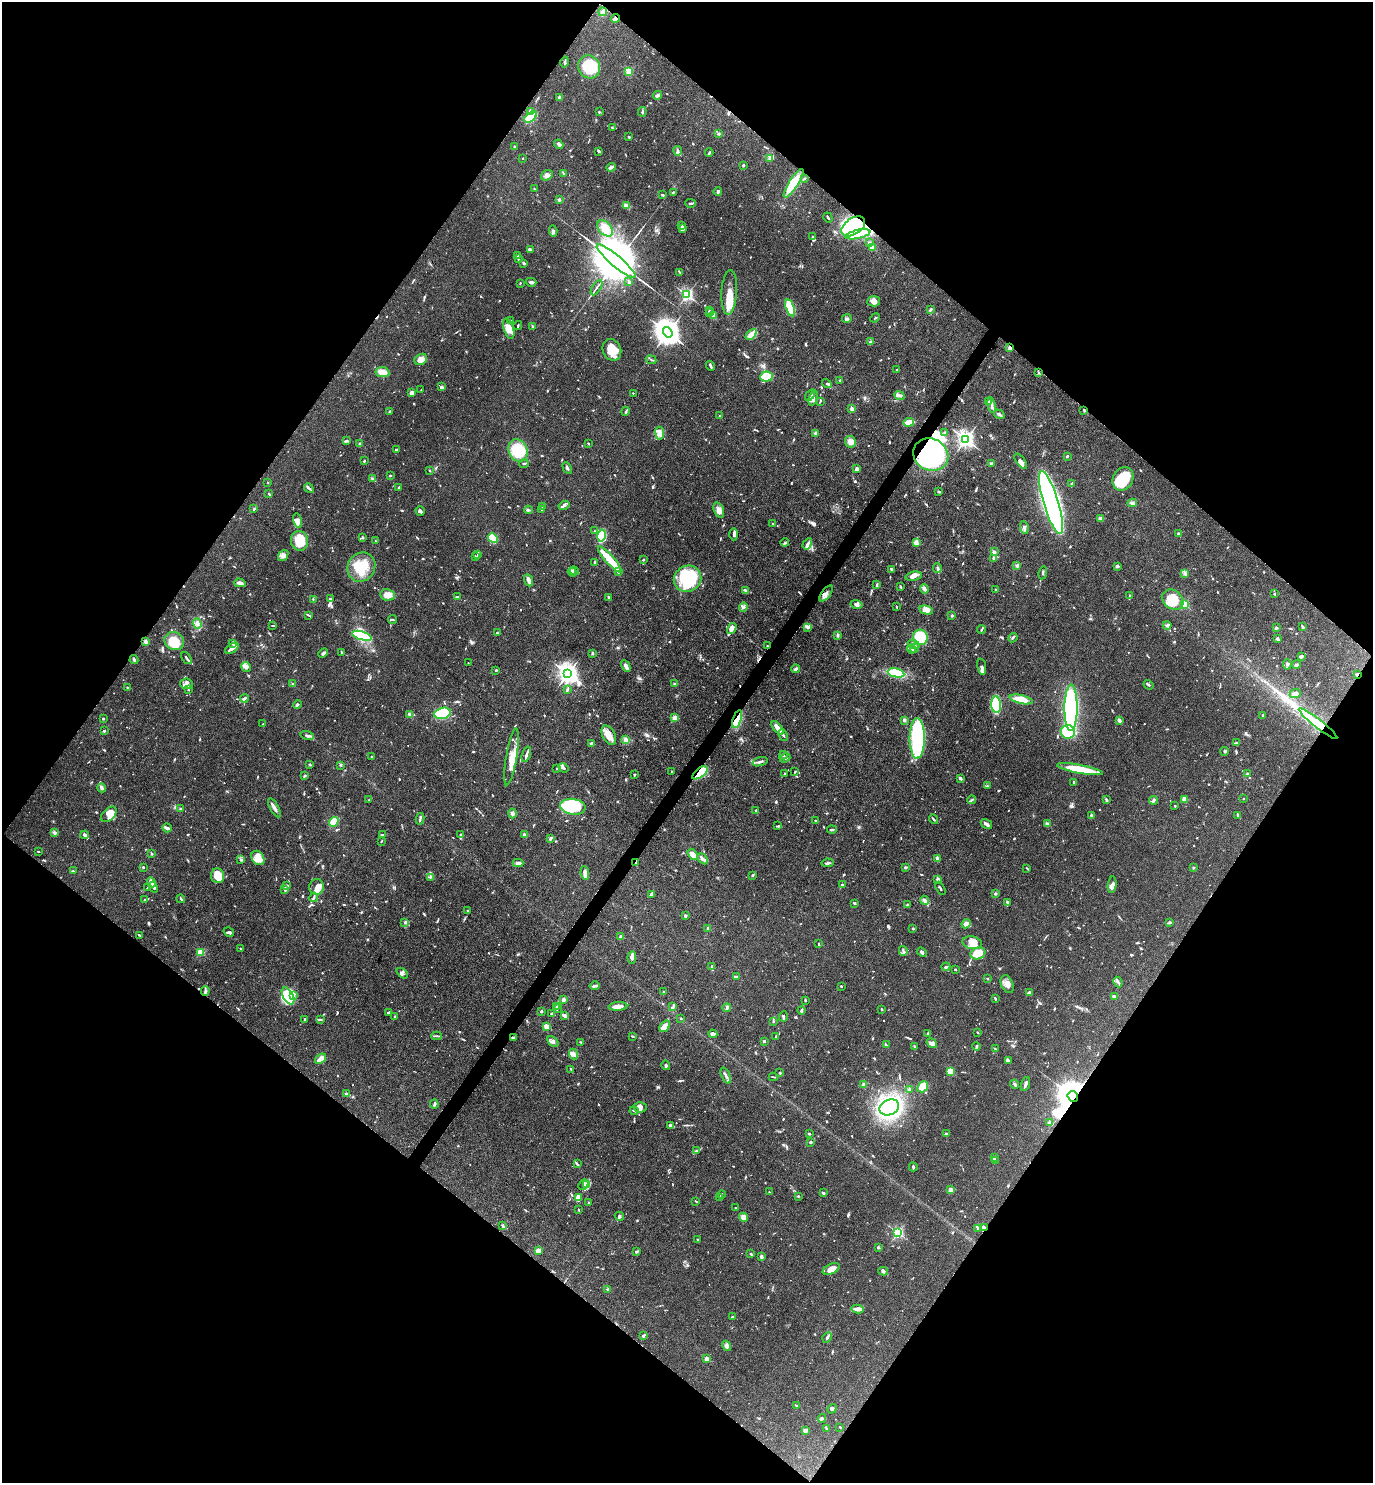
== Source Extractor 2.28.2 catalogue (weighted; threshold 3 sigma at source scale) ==
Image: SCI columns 153-5635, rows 1-5922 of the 5929 x 5923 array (HDU 1 of 3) = the unmasked area's bounding box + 8 px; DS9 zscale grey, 4 x 4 block average (1 PNG px = mean of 4 x 4 image px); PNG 1375 x 1485 px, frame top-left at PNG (2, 2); each listed source drawn as its Kron ellipse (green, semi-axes under 4 px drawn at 4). Shown black and unused: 50% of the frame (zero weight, under 3 of 4 exposures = <1% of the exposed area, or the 3 px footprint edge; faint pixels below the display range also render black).
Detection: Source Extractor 2.28.2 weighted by HDU 2 'WHT'. Background 0.119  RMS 0.0043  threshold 0.0195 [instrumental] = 3 sigma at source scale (4.5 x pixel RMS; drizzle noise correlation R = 1.50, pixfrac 1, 0.05/0.05 arcsec/px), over >= 5 px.
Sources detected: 1258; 6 too faint to see at this stretch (4 x 4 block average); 13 inside a brighter object's white glare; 8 cosmic-ray / hot-pixel residue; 2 long thin detections or spike segments (spike, bleed or trail) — neither listed nor drawn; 49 coinciding with a brighter row at this scale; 79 inside a brighter listed object's ellipse — not listed separately; of the other 1101, all 500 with FLUX_AUTO >= 2.26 (the completeness limit of this list) listed and drawn (601 fainter detections not listed), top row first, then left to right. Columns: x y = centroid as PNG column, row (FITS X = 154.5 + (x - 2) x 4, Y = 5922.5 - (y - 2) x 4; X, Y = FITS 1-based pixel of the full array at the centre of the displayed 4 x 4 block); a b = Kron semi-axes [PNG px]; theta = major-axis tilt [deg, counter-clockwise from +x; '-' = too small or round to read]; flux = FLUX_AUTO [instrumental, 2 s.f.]
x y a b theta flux
603 12 4 2 - 11
615 18 4 3 - 6.7
565 62 5 2 - 4.6
589 67 12 10 -56 110
629 71 2 2 - 150
657 95 4 3 - 11
560 97 3 3 - 3.3
531 111 2 2 - 25
599 112 3 2 - 2.5
642 112 5 2 - 4.9
531 117 7 3 39 120
612 127 4 2 - 2.3
718 134 3 2 - 5.8
629 137 3 2 - 2.4
559 144 5 2 - 8.3
515 147 4 2 - 3.4
599 151 3 2 - 6.3
678 151 5 2 - 4.7
709 153 4 2 - 4.2
523 159 2 2 - 2.7
770 159 3 2 - 2.4
743 165 2 2 - 16
611 167 5 2 - 13
563 173 3 2 - 2.4
547 175 6 5 - 11
804 179 4 2 - 3.2
794 183 16 5 57 87
534 189 3 2 - 2.7
673 192 3 2 - 2.8
718 192 4 3 - 4.5
662 195 3 2 - 2.6
559 200 2 2 - 25
691 203 5 2 - 5.1
626 206 4 3 - 13
828 217 5 2 - 4.1
681 225 3 2 - 2.5
853 226 13 8 34 440
605 228 9 6 -49 30
682 229 3 3 - 21
553 231 6 3 -85 5.5
858 234 13 4 12 50
813 236 3 3 - 3.7
869 243 3 3 - 3
872 248 2 2 - 86
530 249 3 3 - 2.7
517 255 2 2 - 4.6
518 259 3 2 - 3.5
616 261 25 5 -40 33000
524 263 3 2 - 3.5
680 272 4 2 - 3
531 282 5 2 - 10
629 282 3 2 - 6.9
520 283 3 2 - 2.3
596 288 8 2 58 5.5
729 292 22 8 86 42
687 295 2 2 - 550
874 301 6 5 - 12
790 308 9 3 -73 140
930 310 4 2 - 6.9
709 311 2 2 - 2.8
710 313 3 2 - 2.8
713 315 3 2 - 23
847 318 4 2 - 4.2
875 318 5 2 - 3
510 321 2 2 - 3.9
518 326 4 2 - 2.9
532 326 2 2 - 3.4
509 329 10 5 -73 20
668 332 5 4 - 3800
751 334 6 3 45 22
870 341 3 2 - 2.8
1010 348 4 3 - 6.5
612 350 11 9 -67 46
421 359 6 5 - 19
651 360 5 2 - 3.1
710 366 5 2 - 7.3
897 370 2 2 - 3.4
382 372 7 5 -9 21
1038 372 3 2 - 2.5
767 376 6 5 - 64
840 380 2 2 - 5.2
827 384 5 2 - 3.7
441 387 3 3 - 8.2
421 390 2 2 - 2.4
411 393 2 2 - 16
633 393 2 2 - 4
810 395 6 2 54 4.8
899 395 5 3 - 6.6
813 398 8 4 74 11
820 401 3 2 - 3.1
988 402 3 2 - 8.8
992 405 8 2 -80 8
852 409 4 2 - 14
1084 410 2 2 - 4.2
626 411 4 2 - 3.3
389 412 3 2 - 2.9
999 414 6 3 -30 5
719 416 2 2 - 6
909 422 5 3 - 32
660 433 6 4 -81 11
816 433 3 3 - 3.8
945 433 3 2 - 3.3
966 439 3 2 - 1300
346 441 4 2 - 4.1
850 442 6 5 - 21
360 443 3 2 - 4.5
588 443 2 2 - 3.1
397 450 4 3 - 4.2
518 450 11 9 -69 100
931 455 18 15 -28 360
1067 456 3 2 - 2.8
364 461 2 2 - 3.2
1021 461 9 4 -53 12
524 464 4 2 - 3.3
991 464 2 2 - 24
567 468 6 2 -62 6.7
857 469 2 2 - 42
430 471 2 2 - 2.6
390 476 3 2 - 2.6
373 479 3 2 - 3.5
1123 479 12 10 61 110
268 482 2 2 - 2.3
1072 484 4 2 - 4.9
309 488 5 2 - 4.2
399 488 4 2 - 4.4
939 492 3 2 - 3.3
269 494 3 2 - 3.2
1051 503 33 7 -73 1500
1132 503 5 3 - 10
564 505 6 3 30 8.2
543 506 4 2 - 3.5
254 509 2 2 - 4.2
542 509 2 2 - 7.6
528 510 4 3 - 4.2
719 510 8 5 -70 13
420 511 5 2 - 6.2
1100 518 4 3 - 4.4
298 521 7 4 -75 16
773 523 2 2 - 2.4
1024 528 6 3 -80 6.3
595 531 2 2 - 2.7
734 534 6 3 -88 5.5
1179 534 3 2 - 4.1
602 536 6 4 77 110
363 537 3 2 - 2.5
493 538 5 4 - 73
299 541 10 8 -78 69
376 541 3 2 - 2.5
785 543 4 3 - 4.2
916 543 4 3 - 9.9
807 544 6 4 57 8.6
994 552 2 2 - 28
283 555 6 4 52 12
478 555 3 2 - 3.6
476 557 3 2 - 2.4
993 558 2 2 - 4.2
610 559 17 3 -48 68
643 560 2 2 - 3.1
595 563 3 2 - 6.1
1017 566 3 2 - 2.4
1117 566 4 3 - 5.5
361 567 15 13 56 74
937 568 5 3 - 6.1
892 570 4 3 - 6.6
574 571 5 2 - 5.1
572 572 4 2 - 4.7
618 572 4 3 - 4
1043 573 7 2 81 3.1
1185 573 4 3 - 4.6
914 576 8 4 12 14
688 579 14 13 - 240
528 580 6 3 -67 13
240 583 5 2 - 12
877 585 4 2 - 3.4
900 586 2 2 - 4.9
924 589 4 3 - 8.8
996 589 2 2 - 2.5
745 590 3 2 - 7.3
826 594 9 3 51 11
1275 594 2 2 - 3.8
388 595 7 5 -7 28
1130 595 3 2 - 2.4
458 597 3 2 - 2.8
609 597 4 2 - 3.5
313 599 3 2 - 2.3
330 599 3 2 - 6
1173 600 11 9 -39 76
857 604 6 3 -13 7
1184 604 2 2 - 220
743 607 5 3 - 6.5
897 607 2 2 - 2.9
926 610 7 3 -13 19
309 615 3 2 - 2.5
952 616 2 2 - 17
393 619 5 2 - 2.3
197 624 5 3 - 7.7
1167 625 4 2 - 4.2
273 626 3 2 - 2.5
1302 626 4 2 - 4.5
808 627 3 3 - 4.9
732 628 6 4 60 17
1276 628 3 2 - 2.6
981 630 4 2 - 2.7
497 633 2 2 - 5.6
838 635 3 3 - 3.8
362 636 10 4 -17 160
920 637 7 7 - 98
1013 638 5 2 - 3.4
1278 639 3 2 - 8
146 641 4 4 - 6
174 641 10 9 - 66
233 644 4 2 - 3.8
914 645 6 3 -21 7.4
767 646 2 2 - 4.7
232 648 7 3 34 13
915 648 5 2 - 6.2
911 649 5 2 - 3.7
323 653 5 3 - 5.5
341 653 2 2 - 2.3
593 653 3 2 - 5.4
1301 656 4 2 - 3.9
187 658 7 2 -53 5.7
134 660 4 2 - 12
468 663 2 2 - 2.5
1287 664 5 2 - 5.8
1296 664 5 2 - 4.3
626 666 6 2 -61 25
246 667 5 4 - 8.2
982 667 8 4 -81 7.6
795 669 4 3 - 5.5
496 670 2 2 - 3.2
568 673 4 3 - 1800
896 673 8 4 -11 100
1357 674 3 2 - 9.9
186 684 6 5 - 12
292 684 2 2 - 14
675 684 4 2 - 3
1148 685 5 2 - 3.6
127 687 2 2 - 3.4
188 690 2 2 - 2.3
567 690 3 2 - 4.7
1295 694 5 3 - 18
244 698 4 2 - 6.2
1021 699 12 4 -12 38
297 705 4 2 - 5.1
996 705 8 5 -86 150
1071 708 23 6 90 400
442 713 8 5 16 240
409 715 4 4 - 5.5
1263 715 3 2 - 4.3
675 718 2 2 - 99
103 719 2 2 - 3.9
737 719 9 3 72 110
904 720 3 2 - 7.1
1119 720 3 2 - 9.4
263 724 2 2 - 2.5
1318 724 24 3 -38 84
778 728 8 3 -50 31
104 731 3 2 - 4.3
1068 732 7 6 - 110
307 735 7 2 -15 7.2
609 735 10 6 -62 28
783 735 6 2 -64 5
917 738 20 7 -90 330
625 740 3 3 - 13
591 743 3 2 - 3.8
1236 743 3 2 - 5.2
1225 751 4 2 - 2.9
526 754 8 2 72 9.5
783 755 4 2 - 4.6
372 757 3 2 - 2.7
512 757 29 5 80 39
785 758 5 2 - 6.9
760 762 7 2 17 6.5
309 764 3 2 - 2.7
341 765 4 2 - 2.5
557 768 2 2 - 3.4
563 768 5 3 - 6.3
1080 769 23 4 -11 100
672 772 2 2 - 4.2
795 772 2 2 - 2.8
700 773 9 4 37 110
785 774 3 2 - 2.6
1247 774 2 2 - 22
635 775 3 2 - 2.6
305 776 3 2 - 3.8
960 778 3 2 - 7.9
1074 782 3 2 - 2.5
987 786 3 2 - 4
102 788 5 2 - 11
1184 799 3 3 - 13
1244 799 2 2 - 6.7
369 800 2 2 - 4.8
972 800 4 2 - 3.5
1107 800 3 2 - 6.2
1153 800 4 2 - 7.4
1175 806 2 2 - 2.4
573 807 12 8 -7 200
274 808 10 3 -61 11
180 809 3 2 - 2.6
756 810 3 2 - 2.7
512 813 5 3 - 6.6
109 814 9 6 45 40
1237 815 4 2 - 2.3
1091 816 4 2 - 3.6
420 819 6 2 79 4.6
934 819 5 2 - 3.5
815 820 2 2 - 3.6
334 822 5 3 - 77
986 824 6 3 -32 8.2
1047 824 2 2 - 40
778 826 4 2 - 3.7
167 828 5 2 - 14
832 829 5 2 - 3.4
55 833 4 3 - 4.2
460 834 3 2 - 2.4
85 835 4 3 - 8.6
382 835 3 2 - 2.4
525 835 3 2 - 9.6
550 838 3 2 - 6.7
381 841 3 2 - 2.4
38 851 2 2 - 2.4
152 854 2 2 - 5.1
693 854 6 4 -57 22
258 858 8 6 -56 39
937 858 3 2 - 6.2
703 859 6 3 -45 11
241 860 3 2 - 3.1
636 862 2 2 - 2.3
518 863 5 2 - 10
828 863 6 2 8 5.3
143 867 2 2 - 11
906 867 3 2 - 5.1
1027 868 4 2 - 2.5
1194 868 2 2 - 15
73 871 3 2 - 2.8
585 873 7 4 -83 14
752 875 2 2 - 3.8
218 876 7 6 - 42
430 877 3 2 - 3
937 879 2 2 - 11
151 882 5 4 - 31
842 885 3 2 - 6.4
1112 885 8 3 82 9.1
287 886 3 2 - 5.3
148 887 4 2 - 3.4
153 887 5 2 - 6.2
317 887 8 7 - 24
941 888 7 2 -60 3.7
285 889 3 2 - 7.7
652 894 3 3 - 3.2
995 894 2 2 - 17
314 897 5 3 - 5.3
181 899 5 2 - 2.7
144 900 2 2 - 2.5
924 900 5 3 - 12
1008 902 4 3 - 8.7
854 903 2 2 - 4.4
907 905 3 2 - 2.6
468 911 2 2 - 3.5
685 916 2 2 - 24
1170 922 4 2 - 3.8
405 923 4 2 - 2.4
966 924 5 4 - 15
708 928 2 2 - 9.7
913 929 3 2 - 2.3
229 932 6 3 -34 4.3
139 935 4 2 - 3.1
620 936 4 2 - 4.2
819 943 2 2 - 2.4
972 943 10 6 -13 36
241 949 3 2 - 2.3
903 951 5 2 - 4.8
200 952 2 2 - 150
922 952 5 2 - 8
978 953 7 6 - 42
632 957 6 3 83 18
712 966 4 2 - 7.3
946 967 4 2 - 4.3
955 969 3 2 - 2.3
402 973 7 3 -37 6.9
736 977 4 2 - 4.4
987 979 2 2 - 2.7
1118 982 5 2 - 4.7
1007 984 9 6 -67 16
595 986 5 2 - 7
841 986 2 2 - 3.9
205 991 5 2 - 5.3
664 992 2 2 - 10
1029 993 3 2 - 6.4
293 995 4 2 - 5.1
288 996 9 5 -61 110
1114 997 3 2 - 12
995 998 3 2 - 3.9
563 999 2 2 - 49
805 1000 2 2 - 3.1
557 1006 2 2 - 5.6
618 1006 9 3 4 28
673 1007 4 2 - 5
558 1008 4 2 - 3.5
727 1008 4 3 - 4.8
882 1009 2 2 - 4.5
801 1010 4 2 - 5.1
541 1011 2 2 - 9.7
388 1012 4 2 - 3.4
552 1013 3 2 - 3
565 1016 4 2 - 16
783 1016 5 2 - 4.3
395 1017 3 2 - 2.4
681 1018 2 2 - 2.9
305 1019 2 2 - 4.5
320 1020 4 2 - 2.9
773 1021 3 2 - 2.4
665 1026 6 4 53 27
547 1027 2 2 - 99
977 1032 2 2 - 2.7
928 1033 2 2 - 13
713 1034 4 3 - 9.5
437 1036 5 2 - 4.1
633 1036 2 2 - 2.5
776 1036 3 2 - 4.1
513 1038 3 2 - 6.6
553 1041 6 3 -48 6.3
764 1041 2 2 - 17
581 1042 3 2 - 3.5
932 1043 5 3 - 7.1
886 1045 4 2 - 4.7
914 1047 4 2 - 3.2
976 1047 4 2 - 4.2
995 1049 3 2 - 4.3
573 1054 5 3 - 9.5
321 1059 6 3 39 35
1008 1060 4 2 - 3.7
666 1065 5 2 - 3.2
571 1069 3 2 - 2.9
950 1071 2 2 - 110
780 1073 2 2 - 2.5
726 1076 8 2 -66 7.5
773 1077 4 2 - 2.6
1014 1084 4 3 - 4.4
1025 1084 7 2 73 8.6
864 1085 3 3 - 5.3
923 1087 6 4 48 48
909 1089 2 2 - 23
346 1094 4 2 - 4.9
1073 1096 6 5 - 4400
434 1104 4 2 - 7.6
640 1107 6 5 - 14
889 1107 10 7 23 520
634 1111 4 2 - 4.3
1050 1122 2 2 - 39
670 1125 4 3 - 10
809 1134 2 2 - 15
946 1134 4 2 - 4.4
811 1142 2 2 - 7.5
697 1151 2 2 - 2.6
994 1158 3 2 - 3.2
995 1161 3 2 - 2.8
577 1164 3 2 - 3.2
913 1167 4 2 - 4.2
583 1184 6 2 49 4
587 1184 3 2 - 2.8
950 1190 3 2 - 16
769 1192 2 2 - 2.4
823 1193 3 2 - 4.2
721 1194 4 2 - 3.4
798 1196 3 2 - 3.2
720 1197 4 2 - 5.8
578 1198 3 3 - 34
696 1201 4 2 - 2.4
589 1203 2 2 - 3.4
735 1208 2 2 - 3.3
579 1210 2 2 - 2.5
619 1216 5 3 - 4.1
743 1217 5 4 - 18
502 1226 4 2 - 3.1
978 1228 3 2 - 4.2
984 1228 3 2 - 3
898 1233 2 2 - 430
698 1240 2 2 - 2.4
878 1247 2 2 - 17
538 1251 4 2 - 18
637 1251 4 2 - 5.7
751 1254 3 2 - 3.3
761 1256 2 2 - 32
831 1269 9 5 25 24
883 1271 5 2 - 5.1
607 1289 2 2 - 2.5
858 1309 6 4 -13 12
732 1316 3 2 - 4.9
643 1336 2 2 - 7.3
827 1337 5 2 - 9.9
727 1346 5 4 - 7.2
707 1359 2 2 - 64
797 1405 3 2 - 2.4
832 1409 5 3 - 4.3
822 1418 4 3 - 5
840 1427 2 2 - 2.5
826 1429 3 2 - 2.4
805 1430 4 2 - 11
Overlapping masked pixels (flux is a lower limit): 14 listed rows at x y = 615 18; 853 226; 1010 348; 1084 410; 931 455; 767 646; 1357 674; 737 719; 1318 724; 700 773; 636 862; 513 1038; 1073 1096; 984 1228
Diffuse or blended objects may show on this block-average render without a row.